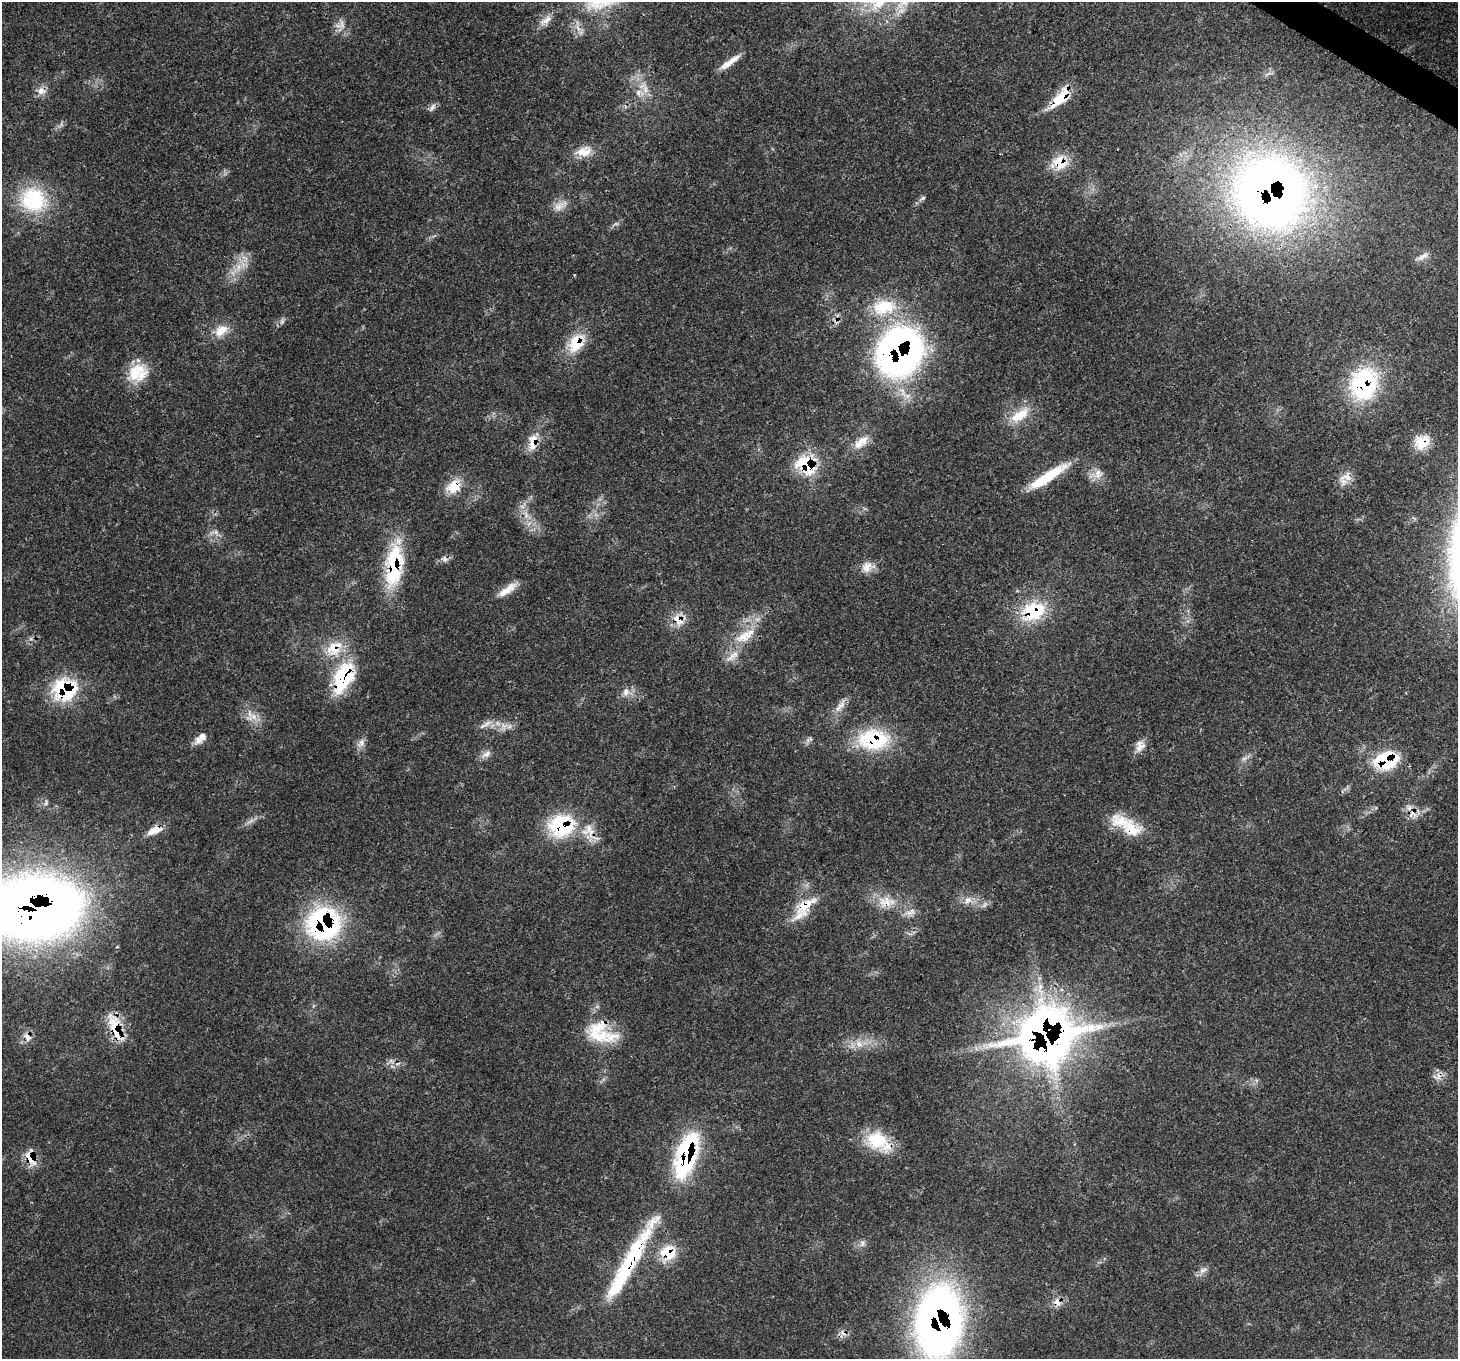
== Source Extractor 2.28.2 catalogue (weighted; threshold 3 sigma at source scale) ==
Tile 10 of 4 x 4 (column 2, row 3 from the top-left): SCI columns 1535-2990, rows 1713-3069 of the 5976 x 6068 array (HDU 1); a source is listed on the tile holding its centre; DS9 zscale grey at full resolution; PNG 1460 x 1361 px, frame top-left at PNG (2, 2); no overlay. Shown black and unused: <1% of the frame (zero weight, under 3 of 4 exposures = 8% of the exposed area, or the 3 px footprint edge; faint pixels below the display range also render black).
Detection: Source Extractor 2.28.2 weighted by HDU 2 'WHT'; one run over the whole footprint, this tile lists its part. Background 0.0539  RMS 0.0029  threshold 0.0129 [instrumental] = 3 sigma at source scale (4.5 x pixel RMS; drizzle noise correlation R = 1.50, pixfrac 1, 0.0396/0.0396 arcsec/px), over >= 5 px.
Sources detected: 101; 2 too faint to see at this stretch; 1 cosmic-ray / hot-pixel residue — not listed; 11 inside a brighter listed object's ellipse — not listed separately; the other 87 listed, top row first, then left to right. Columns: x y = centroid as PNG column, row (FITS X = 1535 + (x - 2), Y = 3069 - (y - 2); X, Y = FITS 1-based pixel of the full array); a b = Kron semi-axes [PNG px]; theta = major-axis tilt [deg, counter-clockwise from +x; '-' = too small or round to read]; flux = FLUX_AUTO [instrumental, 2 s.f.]
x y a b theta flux
546 20 22 9 38 2.7
341 24 17 12 -73 2.8
730 62 29 6 35 3.5
41 91 12 11 - 2.5
640 93 18 9 -15 3.1
1060 99 28 11 46 10
432 108 13 5 55 1.1
586 152 19 16 -11 4.7
1060 162 21 18 -33 7
1270 192 68 64 -49 260
922 198 10 5 30 0.76
33 200 38 33 -19 22
559 206 18 11 19 3.1
1422 256 19 6 28 1.7
238 268 24 7 50 4.7
574 275 3 2 - 0.27
884 307 37 22 8 15
282 322 9 6 63 0.89
221 330 22 14 39 4.7
576 343 25 19 66 9.5
899 352 48 41 60 130
138 373 27 21 34 9.3
1363 384 40 34 71 32
1020 415 32 14 37 7.6
534 438 17 12 60 3.8
861 442 26 12 39 4.6
1422 442 19 16 32 5.9
806 464 27 23 -35 16
1098 474 14 13 - 3.2
1047 477 50 10 32 13
1346 477 19 15 21 3.3
454 486 22 16 46 6.2
526 515 14 5 -81 2.3
215 532 16 7 6 1.7
444 559 11 8 -38 1.2
394 565 55 19 84 25
867 567 16 14 50 3.4
507 590 28 8 34 4
1033 611 32 24 26 17
678 620 22 13 -61 4.7
748 634 47 15 29 9.7
334 648 28 20 37 9.6
343 677 38 20 65 24
65 690 26 24 2 24
626 692 14 12 -35 2.7
841 705 15 9 36 2.4
253 716 14 9 -50 3
487 723 18 7 33 2.2
504 726 14 10 70 2.5
811 739 6 4 -69 0.47
873 739 39 25 -1 22
198 740 13 11 67 2.2
361 743 14 9 52 1.9
1140 746 17 11 66 2.7
486 754 16 8 34 1.9
1244 758 9 6 33 1.1
1386 760 25 18 15 21
1065 795 3 2 - 0.21
46 802 9 5 75 0.69
1413 815 17 11 -13 3.3
561 826 33 29 9 24
1132 829 30 22 -23 9.1
155 830 22 9 24 4.1
968 900 13 9 37 2.5
886 902 28 16 1 7.1
805 905 38 18 42 9.7
985 905 11 6 54 1.1
33 907 85 56 3 370
912 911 13 8 72 1.8
323 923 34 34 - 54
1040 987 12 9 80 2.8
115 1027 42 14 -68 9.9
1046 1034 37 27 5 340
598 1035 40 22 -18 11
27 1037 14 9 -52 2.3
859 1044 13 8 -44 2.6
398 1064 9 5 20 1.1
877 1140 32 25 -31 13
687 1155 45 18 73 44
30 1158 26 12 -72 4.7
862 1243 10 8 63 1.3
668 1253 22 20 49 9.2
630 1261 117 15 60 37
1203 1270 14 7 26 1.7
1057 1302 12 10 -45 2.4
939 1321 72 46 85 170
843 1333 12 6 -40 1.4
Overlapping masked pixels (flux is a lower limit): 41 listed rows (the first 20) at x y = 41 91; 1060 99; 1060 162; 1270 192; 576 343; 899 352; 1363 384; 534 438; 1422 442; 806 464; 454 486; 526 515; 444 559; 394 565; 1033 611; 678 620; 748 634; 334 648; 343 677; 65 690
Isophote crosses this tile's border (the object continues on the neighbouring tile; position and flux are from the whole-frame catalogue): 2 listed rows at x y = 33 907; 939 1321